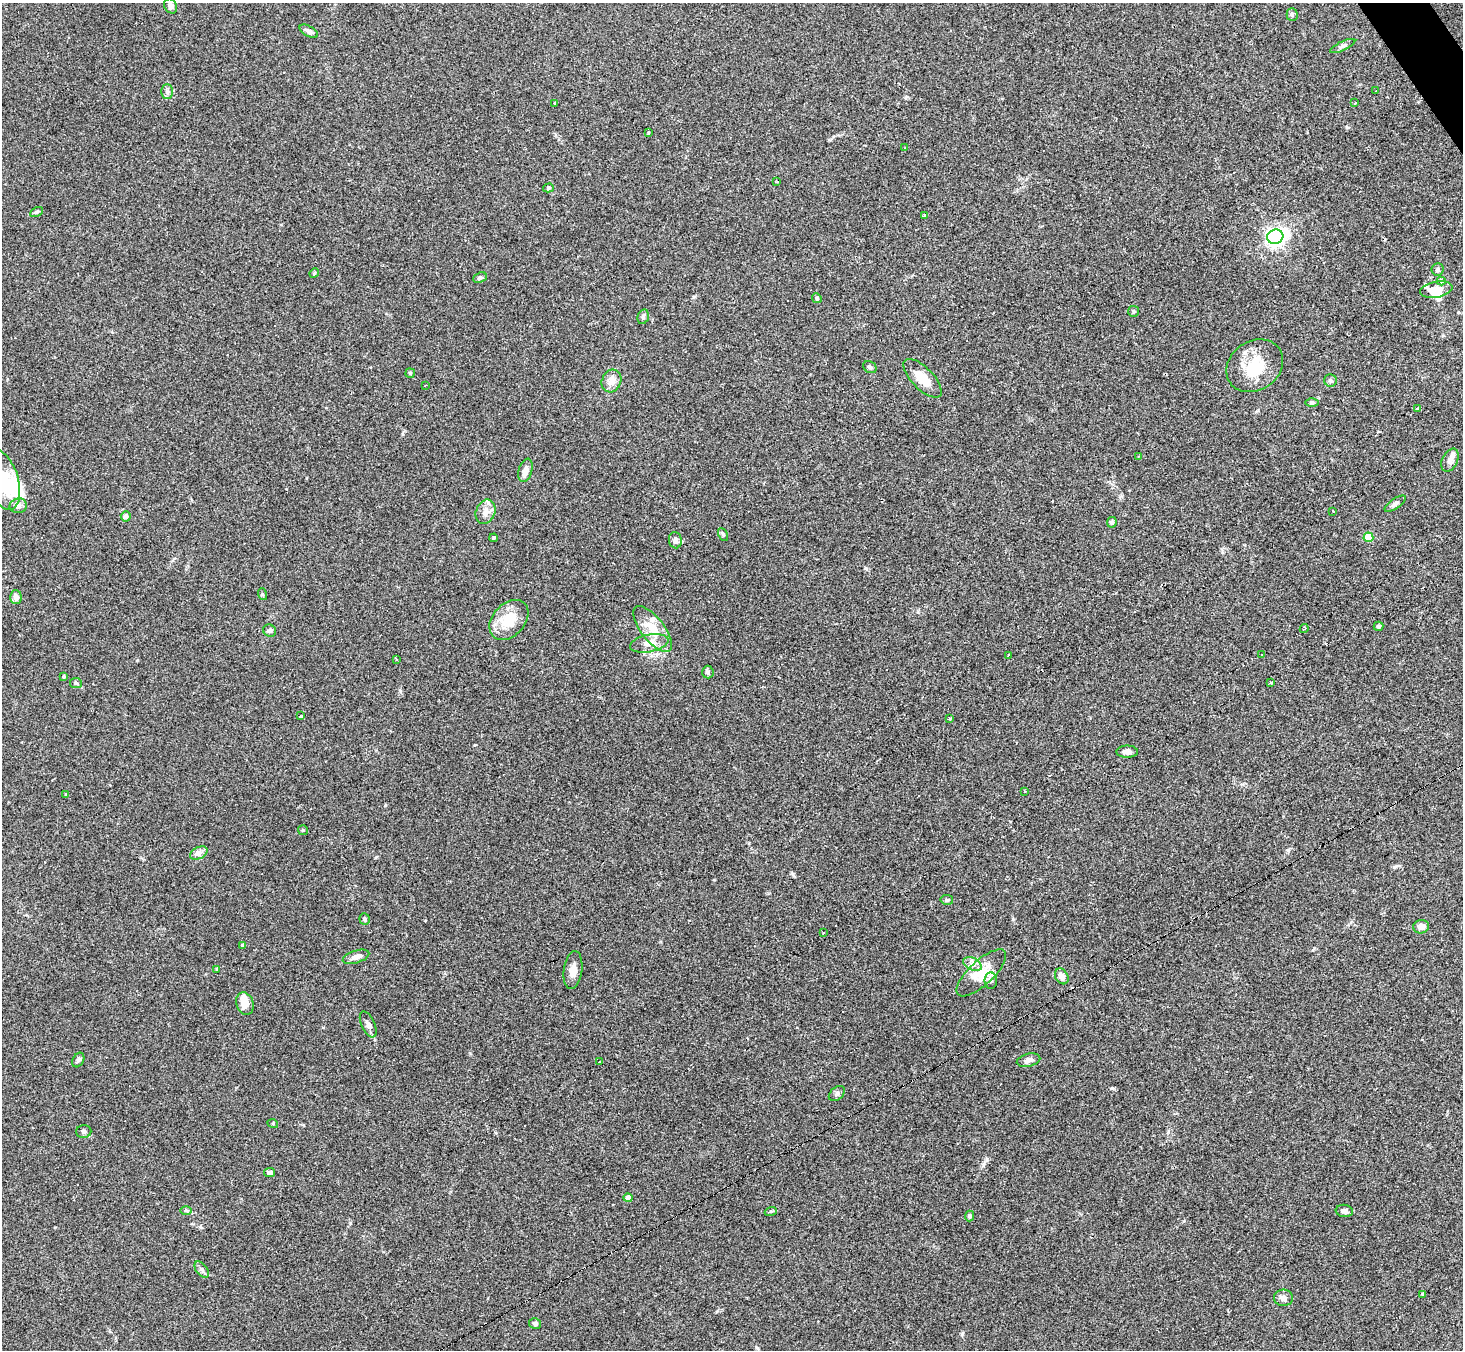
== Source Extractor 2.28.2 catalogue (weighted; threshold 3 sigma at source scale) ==
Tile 10 of 4 x 4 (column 2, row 3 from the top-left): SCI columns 1462-2922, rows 1639-2986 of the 5843 x 5835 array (HDU 1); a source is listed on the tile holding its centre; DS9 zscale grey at full resolution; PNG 1465 x 1352 px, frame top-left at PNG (2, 3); each listed source drawn as its Kron ellipse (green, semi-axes under 4 px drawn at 4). Shown black and unused: <1% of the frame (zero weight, under 2 of 3 exposures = <1% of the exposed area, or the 3 px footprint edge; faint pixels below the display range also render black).
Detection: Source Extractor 2.28.2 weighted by HDU 2 'WHT'; one run over the whole footprint, this tile lists its part. Background 0.101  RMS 0.0084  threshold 0.0379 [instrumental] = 3 sigma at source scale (4.5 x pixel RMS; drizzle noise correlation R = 1.50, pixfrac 1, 0.05/0.05 arcsec/px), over >= 5 px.
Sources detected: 110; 4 inside a brighter object's white glare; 5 cosmic-ray / hot-pixel residue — neither listed nor drawn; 3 inside a brighter listed object's ellipse — not listed separately; the other 98 listed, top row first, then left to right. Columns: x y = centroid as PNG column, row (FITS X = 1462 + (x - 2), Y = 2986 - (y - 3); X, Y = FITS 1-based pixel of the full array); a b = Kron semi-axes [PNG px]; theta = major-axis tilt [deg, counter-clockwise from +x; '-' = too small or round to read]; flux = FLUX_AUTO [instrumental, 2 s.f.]
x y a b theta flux
171 6 8 6 -64 3.6
1292 14 6 5 - 1.6
309 31 10 5 -30 3.3
1343 46 14 4 25 2.3
167 91 7 6 - 2.2
1376 91 2 2 - 0.85
1355 103 3 3 - 1.3
555 104 3 3 - 6
648 133 4 3 - 1.8
905 148 3 2 - 0.45
777 182 3 3 - 1.6
548 188 5 4 - 1.3
36 212 7 4 27 1.4
924 216 3 3 - 2.9
1275 237 8 7 - 360
1437 269 6 6 - 1.7
314 273 5 4 - 0.97
480 278 7 5 23 1.7
1441 281 4 4 - 2.4
1436 290 16 8 10 11
817 298 5 4 - 1.1
1134 311 5 5 - 1.3
643 317 7 5 75 1.8
1255 366 30 24 35 29
870 367 7 5 -32 2
410 373 4 4 - 1
922 378 25 10 -46 15
611 381 11 9 66 6.3
1330 381 6 6 - 1.9
425 385 3 2 - 1.7
1312 402 7 4 1 1.4
1418 409 3 3 - 2.7
1138 456 3 2 - 2
1450 460 12 7 64 4.8
525 470 12 6 74 5.2
2 480 31 16 -72 41
1395 504 12 5 35 2.4
18 506 9 7 10 3.2
1333 511 3 2 - 2.1
485 512 13 9 67 5.8
126 516 5 5 - 2.3
1112 522 5 5 - 1.9
723 535 7 4 -63 1.4
1368 537 5 5 - 28
494 538 4 3 - 1
675 540 8 6 -84 2.7
262 594 6 4 -72 0.97
16 597 7 5 -87 4.2
509 620 23 16 47 22
1378 626 5 4 - 1.6
653 629 28 11 -52 18
1304 629 4 3 - 1.3
270 631 7 6 - 1.8
649 643 19 8 11 7.9
1008 655 3 3 - 2
1262 655 3 3 - 2.5
397 660 4 3 - 0.93
708 672 6 6 - 1.5
64 676 3 3 - 1.5
1270 682 3 3 - 3.8
76 683 6 5 - 1.5
301 715 4 3 - 6.7
950 718 3 3 - 2.8
1127 752 10 6 -1 3.6
1025 791 3 3 - 1.6
66 795 3 3 - 0.84
303 830 5 5 - 0.98
199 853 9 6 25 2.9
947 900 6 5 - 1.6
364 919 6 5 - 1.7
1421 927 8 6 10 4.7
823 933 2 2 - 0.78
243 946 4 4 - 3.5
356 957 14 6 18 5
972 964 10 6 -26 3.9
217 969 4 4 - 1.1
573 970 19 9 83 7.1
981 973 32 12 43 17
1062 976 8 6 -59 5.3
991 981 8 6 88 2.8
245 1004 11 8 -73 9
368 1024 14 6 -65 3.6
78 1060 8 5 61 1.8
1028 1060 12 6 14 4.1
599 1062 3 2 - 1.6
837 1093 9 6 39 2.1
273 1124 5 3 - 0.79
84 1132 7 6 - 2.1
270 1173 5 4 - 2.7
628 1198 4 4 - 8.1
186 1211 6 4 -1 1.2
771 1211 6 4 19 1
1344 1211 9 6 -6 2.8
970 1216 5 4 - 1.6
202 1269 9 5 -52 2.2
1423 1294 3 3 - 5.8
1283 1298 9 8 - 3.7
535 1323 6 5 - 2.3
Isophote crosses this tile's border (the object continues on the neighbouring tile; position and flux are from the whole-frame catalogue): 1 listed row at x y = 2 480
Unlisted compact peaks at least as high as the median listed source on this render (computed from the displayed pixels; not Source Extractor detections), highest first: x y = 1112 1088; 866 568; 962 1334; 1288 850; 385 805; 1013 919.